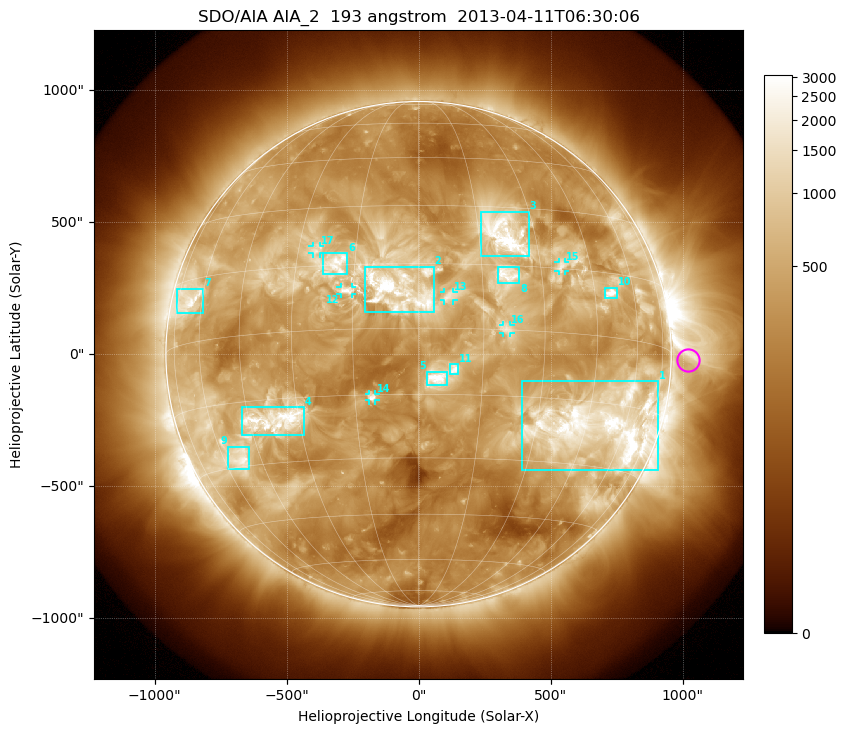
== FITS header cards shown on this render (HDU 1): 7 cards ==
TELESCOP= 'SDO/AIA'
INSTRUME= 'AIA_2'
WAVELNTH=                  193
WAVEUNIT= 'angstrom'
DATE-OBS= '2013-04-11T06:30:06.84'
CTYPE1  = 'HPLN-TAN'
CTYPE2  = 'HPLT-TAN'

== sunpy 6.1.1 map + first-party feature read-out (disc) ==
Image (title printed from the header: SDO/AIA AIA_2  193 angstrom  2013-04-11T06:30:06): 1024 x 1024 px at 2.4 arcsec/px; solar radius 957 arcsec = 399 px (full disc in frame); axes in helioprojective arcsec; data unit not stated in the header (colour bar unlabelled)
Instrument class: DISC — disc imager (sunpy class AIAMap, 193 A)
Bright regions (active regions / flare kernels): reference = the median radial profile (limb darkening/brightening removed); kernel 9 px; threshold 5 sigma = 1030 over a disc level ~375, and >= 1.15x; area >= 12 px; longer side >= 10 px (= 24 arcsec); searched inside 0.97 R_sun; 17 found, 17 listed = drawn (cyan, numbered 1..; 6 of them under ~33 arcsec drawn as corner ticks so the feature stays visible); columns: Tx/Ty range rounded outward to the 5 arcsec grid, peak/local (2 s.f.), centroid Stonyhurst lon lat
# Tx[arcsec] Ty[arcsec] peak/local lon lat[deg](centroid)
1 390..910 -440..-100 13 +51 -20
2 -205..60 155..330 11 -4 +9
3 235..420 370..540 14 +21 +23
4 -670..-435 -305..-200 9.5 -37 -20
5 30..110 -120..-65 10 +4 -11
6 -365..-270 300..385 6.2 -19 +15
7 -915..-815 155..250 6.4 -67 +10
8 300..385 270..330 5.6 +21 +13
9 -725..-640 -435..-350 8.4 -52 -28
10 705..750 210..255 11 +51 +10
11 115..150 -75..-35 5.5 +8 -9
12 -295..-250 225..255 5.8 -17 +9
13 95..135 205..235 4.5 +7 +7
14 -190..-160 -175..-150 5.9 -11 -16
15 530..555 315..350 4.4 +36 +16
16 320..350 80..110 4.1 +20 +0
17 -400..-375 380..410 4.2 -25 +19
Off-limb structures (1.02-1.3 R_sun): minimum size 162 px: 3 found; the strongest spans PA ~230..305 deg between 1.02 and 1.3 R_sun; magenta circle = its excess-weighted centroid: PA ~270 deg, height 1.07 R_sun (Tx ~1020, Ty ~-20 arcsec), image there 2.2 x the reference